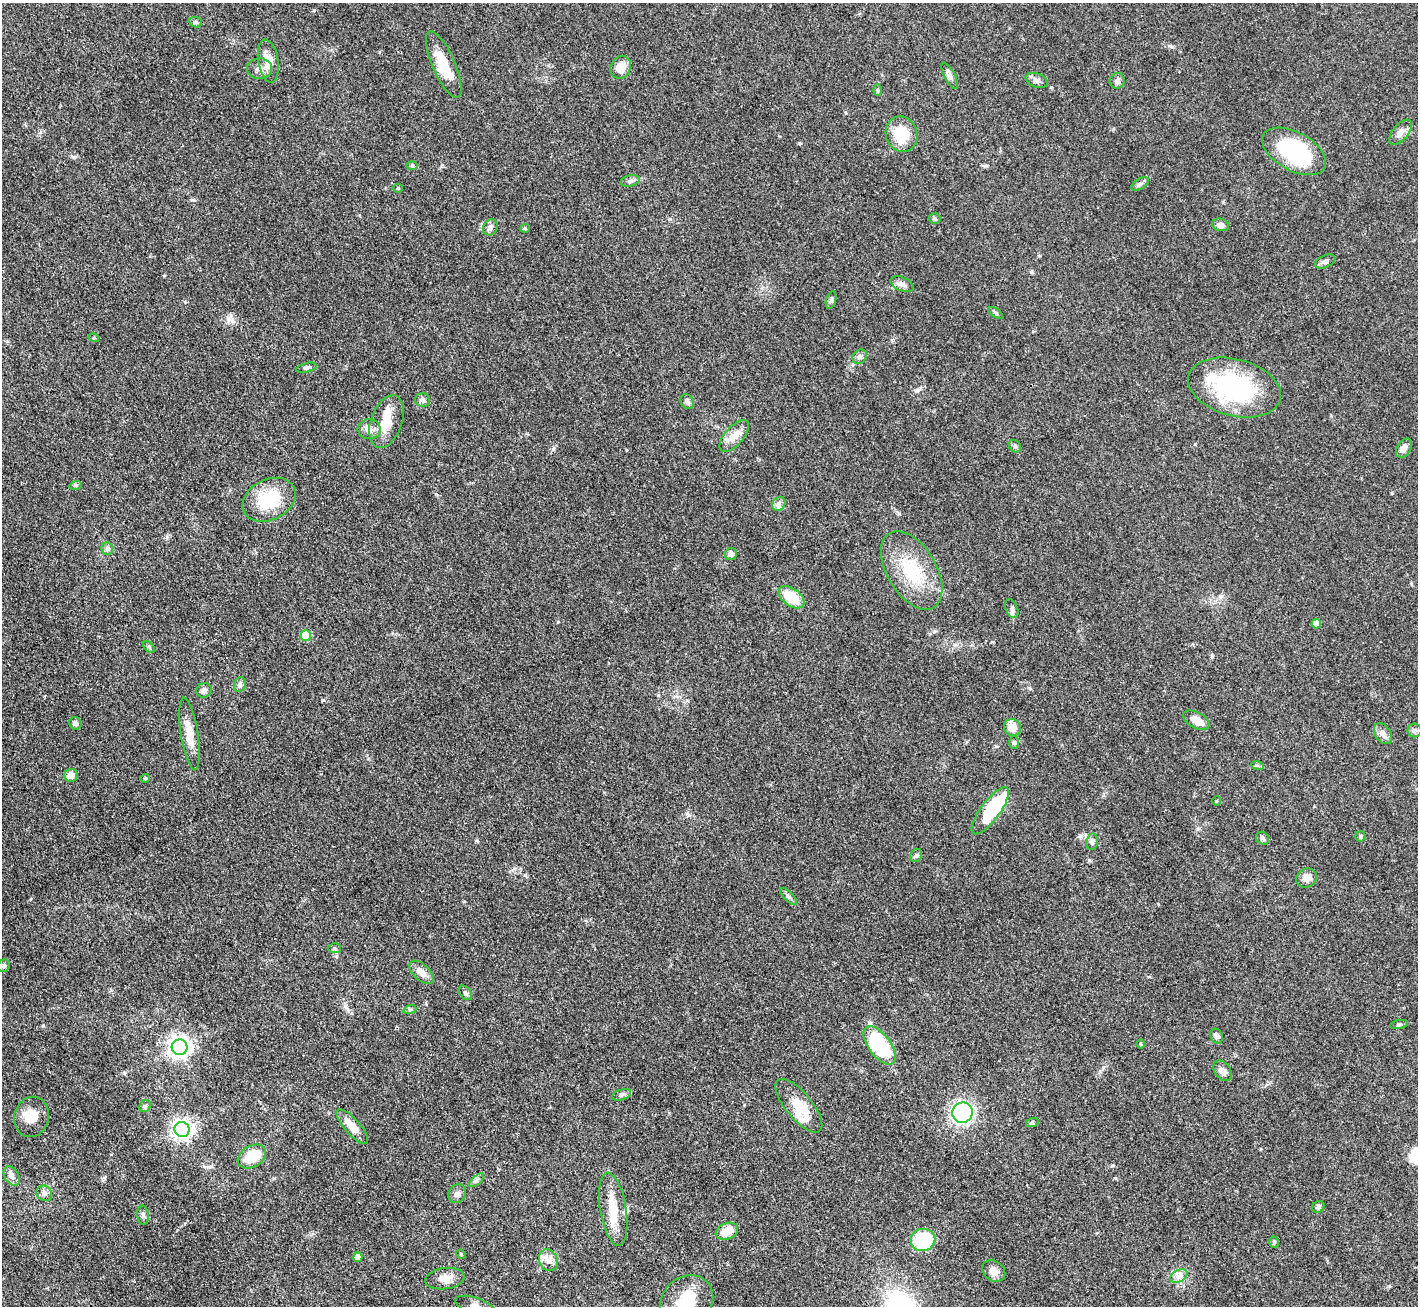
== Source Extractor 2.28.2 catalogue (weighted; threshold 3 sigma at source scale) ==
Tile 7 of 4 x 4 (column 3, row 2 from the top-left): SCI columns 2831-4246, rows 2893-4196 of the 5663 x 5651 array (HDU 1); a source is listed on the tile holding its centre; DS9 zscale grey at full resolution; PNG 1420 x 1308 px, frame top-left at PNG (2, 3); each listed source drawn as its Kron ellipse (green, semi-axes under 4 px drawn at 4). Shown black and unused: <1% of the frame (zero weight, under 3 of 4 exposures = <1% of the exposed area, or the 3 px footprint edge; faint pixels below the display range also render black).
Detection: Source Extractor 2.28.2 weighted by HDU 2 'WHT'; one run over the whole footprint, this tile lists its part. Background 0.0509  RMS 0.0048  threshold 0.0218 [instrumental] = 3 sigma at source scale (4.5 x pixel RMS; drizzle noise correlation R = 1.50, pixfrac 1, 0.05/0.05 arcsec/px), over >= 5 px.
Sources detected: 109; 1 inside a brighter object's white glare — neither listed nor drawn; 4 inside a brighter listed object's ellipse — not listed separately; the other 104 listed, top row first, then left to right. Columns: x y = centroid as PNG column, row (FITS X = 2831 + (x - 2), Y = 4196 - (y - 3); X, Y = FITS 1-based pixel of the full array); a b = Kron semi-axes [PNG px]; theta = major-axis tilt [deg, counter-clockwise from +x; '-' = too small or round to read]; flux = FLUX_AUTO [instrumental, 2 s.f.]
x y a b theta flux
196 22 6 5 - 0.91
268 61 22 10 -81 7.6
444 64 36 11 -66 14
621 67 12 10 60 5.7
259 68 12 10 1 3.2
950 76 15 5 -62 1.9
1037 80 11 7 -21 1.8
1117 81 8 7 - 1.7
878 90 6 4 -90 0.63
1400 132 15 7 50 3.2
902 134 18 16 -72 16
1294 151 35 19 -29 41
412 166 6 4 -1 0.66
630 181 10 5 14 1.5
1140 184 10 5 30 1.3
398 188 4 4 - 0.53
935 218 6 5 - 0.87
1220 225 8 6 -13 2.6
490 227 8 7 - 1.7
525 228 5 4 - 0.56
1325 261 11 6 23 1.6
902 284 12 7 -24 2.3
831 300 9 5 74 1.1
996 313 8 4 -37 0.85
94 338 5 3 - 0.49
860 357 8 6 46 1.3
306 368 10 4 15 1.2
1234 387 47 28 -15 58
423 400 7 6 - 1.4
687 402 8 6 -56 1.4
386 422 27 15 70 12
369 429 11 10 - 3.2
734 436 19 9 49 5.8
1015 446 7 5 -46 0.91
1404 448 10 6 58 2.9
76 485 6 4 17 0.67
269 500 28 20 27 22
779 504 7 6 - 1.6
107 549 6 5 - 1.2
731 554 6 6 - 1.8
912 570 43 24 -59 26
791 597 14 8 -37 12
1012 608 10 6 -67 1.4
1316 624 5 4 - 5.5
306 636 5 5 - 16
149 647 7 4 -45 0.74
240 685 7 5 71 1.2
204 690 8 7 - 1.9
1196 720 14 8 -28 5.9
76 723 6 6 - 1.6
1012 728 9 8 - 5.4
1414 730 7 7 - 1.3
189 734 37 8 -81 8.1
1383 734 11 7 -56 2.8
1014 743 6 5 - 0.84
1257 765 6 4 -19 0.69
71 775 6 6 - 4.2
145 778 5 4 - 0.59
1217 801 5 3 - 0.42
990 811 28 9 53 25
1360 836 5 5 - 0.78
1263 838 7 5 -48 0.99
1092 842 8 5 82 1.3
916 856 7 5 56 0.97
1307 878 11 9 31 3.9
789 897 11 4 -45 1.2
334 948 6 5 - 0.79
4 966 6 6 - 0.99
421 972 15 8 -43 4.2
465 993 8 5 -52 0.99
410 1009 6 4 18 0.77
1399 1024 9 3 11 0.83
1217 1036 8 6 -63 1.6
1141 1044 4 3 - 0.43
880 1045 22 11 -53 42
179 1047 8 8 - 270
1223 1071 11 8 -51 2.7
621 1095 10 5 18 1.4
145 1106 6 5 - 1
799 1106 33 13 -50 12
962 1113 10 10 - 100
32 1117 20 17 77 7.8
1032 1123 6 4 19 0.67
352 1127 22 7 -48 7.1
182 1129 8 7 - 230
252 1156 15 10 30 11
12 1176 11 7 -59 2.1
477 1180 9 4 42 1.2
44 1193 8 7 - 1.6
457 1194 10 8 55 1.8
1318 1207 6 5 - 1.1
613 1209 37 13 -81 13
143 1215 9 6 -83 1.3
727 1231 11 8 22 7.6
923 1240 12 11 - 26
1274 1242 5 4 - 0.77
461 1254 5 4 - 0.57
358 1257 5 4 - 3.9
548 1260 11 9 -62 3.4
994 1271 12 9 -36 3.7
1179 1276 9 6 24 2.1
445 1279 20 10 8 5.5
687 1301 28 24 42 23
475 1306 21 8 -19 3.5
Isophote crosses this tile's border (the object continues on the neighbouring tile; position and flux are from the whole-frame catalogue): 2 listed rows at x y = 687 1301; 475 1306
Unlisted compact peaks at least as high as the median listed source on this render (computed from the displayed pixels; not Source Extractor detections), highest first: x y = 553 449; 43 1025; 124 1073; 1220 596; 899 514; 194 200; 558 622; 1089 860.